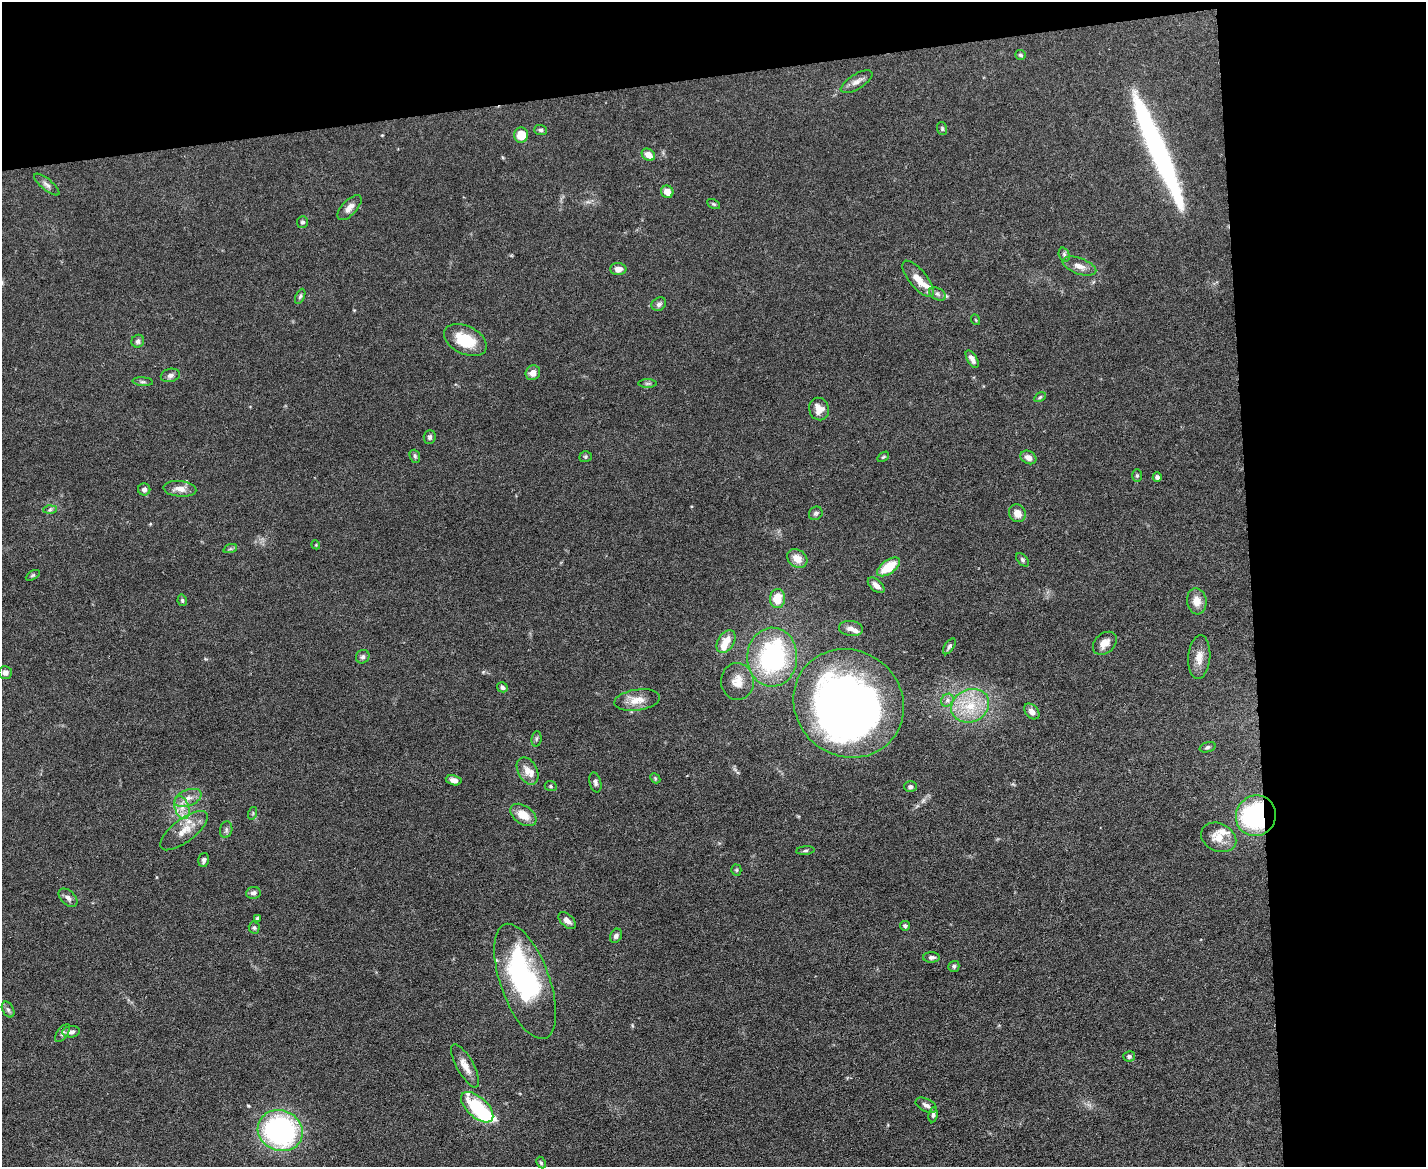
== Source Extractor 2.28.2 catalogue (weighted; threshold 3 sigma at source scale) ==
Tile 3 of 3 x 4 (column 3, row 1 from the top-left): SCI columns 2978-4401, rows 3496-4660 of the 4641 x 4660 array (HDU 1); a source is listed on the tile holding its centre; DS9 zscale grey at full resolution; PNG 1428 x 1169 px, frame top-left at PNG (2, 2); each listed source drawn as its Kron ellipse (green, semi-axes under 4 px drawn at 4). Shown black and unused: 19% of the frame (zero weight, under 5 of 9 exposures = <1% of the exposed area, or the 3 px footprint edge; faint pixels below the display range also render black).
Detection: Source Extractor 2.28.2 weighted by HDU 2 'WHT'; one run over the whole footprint, this tile lists its part. Background 0.0828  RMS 0.0041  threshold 0.0169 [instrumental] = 3 sigma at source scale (4.09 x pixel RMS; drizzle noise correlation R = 1.36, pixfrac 0.8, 0.05/0.05 arcsec/px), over >= 5 px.
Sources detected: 115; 4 inside a brighter object's white glare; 1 long thin detection or spike segment (spike, bleed or trail) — neither listed nor drawn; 6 inside a brighter listed object's ellipse — not listed separately; the other 104 listed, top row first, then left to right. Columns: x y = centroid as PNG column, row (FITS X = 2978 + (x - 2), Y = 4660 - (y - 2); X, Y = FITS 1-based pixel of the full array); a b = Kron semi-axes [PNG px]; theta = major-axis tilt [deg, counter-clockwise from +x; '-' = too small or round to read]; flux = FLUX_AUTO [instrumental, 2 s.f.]
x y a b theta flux
1021 55 5 4 - 0.73
857 82 18 7 32 2.5
942 129 6 5 - 0.59
541 130 6 5 - 0.77
521 135 8 7 - 6.3
648 155 7 5 -39 3.8
47 185 16 5 -40 1.5
667 192 6 6 - 3.4
714 204 7 4 -26 0.53
349 208 15 7 47 2.5
302 222 6 5 - 0.74
1064 255 7 5 -70 0.76
1079 266 18 8 -19 3.1
618 269 8 6 -1 2.6
918 279 22 9 -51 4.8
937 294 9 6 -27 1.1
300 296 8 4 65 0.73
659 304 8 6 38 1.2
976 320 5 3 - 0.32
465 340 23 14 -25 12
138 341 6 6 - 1.3
972 359 10 5 -59 1.8
533 373 8 7 - 2.6
170 375 10 6 12 1.5
143 382 10 4 -5 0.82
648 383 9 4 0 0.74
1040 397 6 4 31 0.56
819 409 11 10 - 3.9
430 437 7 6 - 0.88
415 456 7 5 -69 0.63
586 457 6 5 - 0.6
883 457 6 3 36 0.43
1028 457 8 6 -29 2.1
1137 475 6 5 - 0.67
1157 477 4 4 - 1.1
144 489 6 6 - 1.3
180 489 16 8 -5 3.2
50 510 7 4 2 0.74
816 513 7 6 - 0.81
1017 513 9 8 - 3.9
316 545 4 3 - 0.32
230 549 7 4 18 0.62
797 559 11 8 -36 4.1
1022 560 8 5 -46 0.76
889 567 13 6 35 11
33 575 7 4 31 0.64
876 585 10 5 -42 2.3
777 599 9 7 86 6.8
182 600 6 4 -77 0.63
1197 601 13 9 -82 4.1
851 628 12 7 -9 2.2
726 641 12 8 59 4.9
1105 643 13 9 42 3.7
949 646 9 4 56 0.88
363 657 7 6 - 1
772 657 29 25 89 52
1199 657 22 11 85 4.5
5 673 6 6 - 1.4
737 681 18 16 -84 5.3
502 687 5 4 - 0.99
637 700 23 10 8 5.2
947 700 7 5 49 1.2
849 703 57 53 -39 310
970 706 19 16 24 12
1032 711 9 6 -48 2.4
536 739 8 5 84 0.7
1207 747 8 5 18 0.8
527 771 14 9 -63 3.7
655 778 6 4 -47 0.51
454 780 8 5 -13 1.9
595 783 10 5 -75 1
551 786 6 5 - 0.58
910 787 6 5 - 1.1
188 798 14 8 22 3
182 808 12 7 -73 2.9
253 813 6 4 72 0.47
523 815 15 9 -34 5.6
1256 816 21 19 56 56
226 830 8 6 77 1
184 831 28 11 37 6.4
1219 837 18 14 -25 5.6
805 851 9 4 5 0.67
204 860 7 5 75 1
736 870 5 5 - 0.49
253 893 7 6 - 1.2
68 898 11 7 -42 1.5
258 918 3 3 - 0.94
567 920 10 6 -43 2.3
905 926 5 5 - 0.85
254 928 6 5 - 0.71
616 936 7 5 61 1.3
931 957 8 5 1 1.1
954 966 5 5 - 0.76
525 981 60 24 -70 60
8 1010 8 5 -62 1
71 1032 9 5 5 1.3
63 1033 10 5 53 0.97
1129 1056 6 5 - 0.9
465 1066 24 8 -61 4
926 1105 11 6 -27 1.4
477 1107 20 10 -43 23
933 1115 7 4 82 0.83
280 1131 23 20 -22 95
541 1163 6 4 -63 0.54
Overlapping masked pixels (flux is a lower limit): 1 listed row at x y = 1256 816